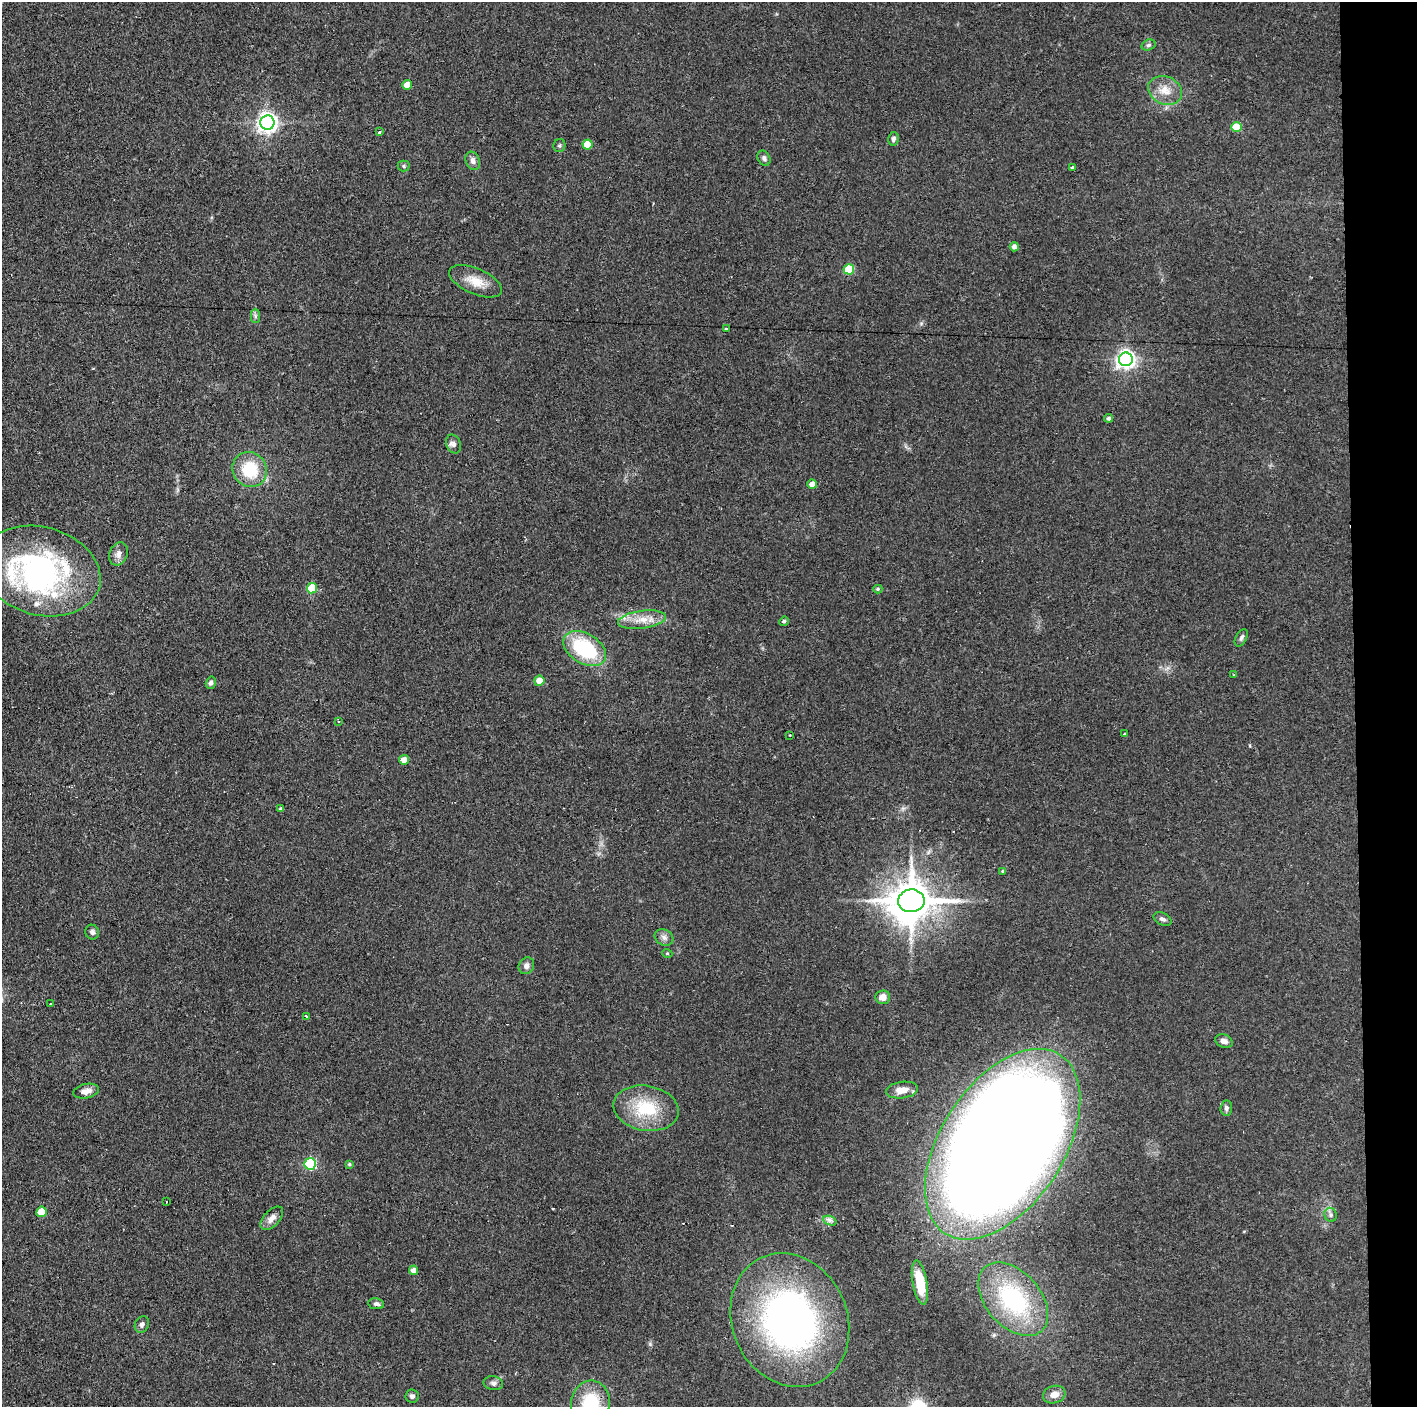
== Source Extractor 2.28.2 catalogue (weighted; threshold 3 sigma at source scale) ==
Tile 6 of 3 x 3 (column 3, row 2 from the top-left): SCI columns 2833-4247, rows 1407-2811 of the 4251 x 4217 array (HDU 1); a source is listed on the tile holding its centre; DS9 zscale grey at full resolution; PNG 1419 x 1409 px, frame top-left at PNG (2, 2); each listed source drawn as its Kron ellipse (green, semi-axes under 4 px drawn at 4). Shown black and unused: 4% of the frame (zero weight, under 2 of 3 exposures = <1% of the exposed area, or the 3 px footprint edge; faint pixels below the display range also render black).
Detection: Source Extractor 2.28.2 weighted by HDU 2 'WHT'; one run over the whole footprint, this tile lists its part. Background 0.122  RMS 0.0067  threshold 0.0301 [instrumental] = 3 sigma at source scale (4.5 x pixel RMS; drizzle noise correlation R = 1.50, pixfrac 1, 0.05/0.05 arcsec/px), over >= 5 px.
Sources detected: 79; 1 inside a brighter object's white glare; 3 cosmic-ray / hot-pixel residue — neither listed nor drawn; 3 inside a brighter listed object's ellipse — not listed separately; the other 72 listed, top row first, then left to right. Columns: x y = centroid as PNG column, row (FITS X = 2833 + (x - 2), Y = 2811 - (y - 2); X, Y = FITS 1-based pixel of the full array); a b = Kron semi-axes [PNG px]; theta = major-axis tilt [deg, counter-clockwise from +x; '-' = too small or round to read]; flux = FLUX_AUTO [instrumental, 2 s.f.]
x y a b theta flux
1148 45 7 5 18 1.5
407 85 5 5 - 8.5
1165 90 17 14 -22 10
267 123 7 7 - 380
1236 127 5 5 - 25
379 132 4 3 - 1.2
893 139 7 5 77 2
587 144 5 5 - 14
559 145 6 6 - 1.2
764 158 8 6 -63 1.7
473 161 9 7 -68 3.3
404 166 6 5 - 1.2
1072 167 3 2 - 0.95
1014 247 4 4 - 3.1
849 269 5 5 - 32
475 281 28 12 -23 12
255 316 7 4 -90 1.4
726 329 3 3 - 0.7
1126 359 7 6 - 330
1109 418 4 4 - 1.9
454 444 9 7 -68 2.6
250 470 18 16 -50 27
812 484 5 4 - 5.4
118 554 12 9 70 4.3
41 571 61 44 -16 170
312 588 5 5 - 21
878 589 4 4 - 0.93
642 620 24 9 8 10
784 621 5 4 - 1.3
1241 638 9 5 61 1.6
585 649 23 15 -31 53
1234 674 3 3 - 0.76
539 681 5 5 - 8.1
211 683 6 5 - 1.9
339 721 3 2 - 0.62
1124 734 3 2 - 0.56
790 735 2 2 - 0.57
404 760 5 5 - 4.7
281 809 4 4 - 1.2
1003 871 3 3 - 1.1
911 901 13 11 7 2400
1163 919 10 6 -25 2.3
92 932 7 7 - 1.9
664 937 10 7 -29 3
667 953 5 3 - 0.59
526 966 9 7 59 3.1
883 997 7 6 - 5.2
50 1004 3 2 - 1
307 1016 3 2 - 1.1
1224 1041 9 6 -20 3.1
902 1090 16 8 8 7
86 1091 13 7 11 4.2
646 1108 33 22 -10 33
1226 1108 7 6 - 1.9
1003 1144 106 61 57 2500
310 1164 6 5 - 67
349 1164 3 3 - 0.84
166 1202 3 2 - 0.85
41 1212 5 5 - 16
1330 1215 7 6 - 1.8
272 1218 14 8 48 4.5
830 1221 7 4 -20 1.8
413 1270 5 4 - 3.6
920 1282 22 7 -80 16
1013 1299 43 27 -48 78
376 1304 8 5 -9 1.9
790 1320 68 57 -66 260
142 1324 8 6 64 2.4
493 1383 10 7 -9 2.3
1054 1394 11 8 17 5.9
412 1396 6 6 - 1.7
590 1403 23 19 82 35
Overlapping masked pixels (flux is a lower limit): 1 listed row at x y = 790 1320
Isophote crosses this tile's border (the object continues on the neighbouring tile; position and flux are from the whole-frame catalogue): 1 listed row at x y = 590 1403